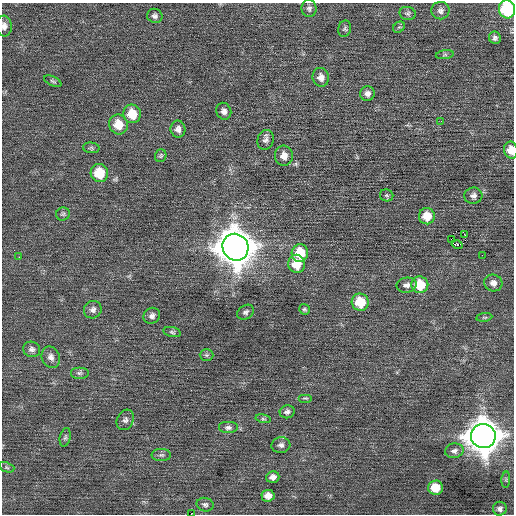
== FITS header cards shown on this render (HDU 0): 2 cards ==
NAXIS1  =                  512 / Axis length
NAXIS2  =                  512 / Axis length

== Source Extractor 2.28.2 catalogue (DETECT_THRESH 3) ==
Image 512 x 512 px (HDU 0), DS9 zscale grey, 1 PNG px = 1 image px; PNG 516 x 516 px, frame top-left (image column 1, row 512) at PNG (2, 3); each listed source drawn as its Kron ellipse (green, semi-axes under 4 px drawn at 4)
Background 0.0409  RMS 0.7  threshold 2.11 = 3 sigma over >= 5 px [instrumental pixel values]
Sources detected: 68; all 68 listed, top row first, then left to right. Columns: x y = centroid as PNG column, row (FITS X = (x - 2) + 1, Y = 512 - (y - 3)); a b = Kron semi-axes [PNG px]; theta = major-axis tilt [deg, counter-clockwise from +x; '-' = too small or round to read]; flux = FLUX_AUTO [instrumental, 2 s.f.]
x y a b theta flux
309 8 8 7 - 140
507 9 9 8 - 4500
440 11 9 8 - 200
408 13 8 6 -11 110
155 16 8 7 - 150
4 26 10 8 -85 220
399 27 6 5 - 83
345 29 8 6 76 98
495 38 6 5 - 130
445 55 9 4 8 91
321 77 9 8 - 310
53 81 9 4 -25 84
367 94 7 7 - 200
224 111 8 7 - 220
132 114 9 8 - 1100
441 121 3 2 - 61
118 124 10 9 - 860
178 129 8 7 - 230
265 140 10 8 72 180
91 148 8 5 -8 87
511 150 8 7 - 580
161 156 6 5 - 79
284 156 10 9 - 360
99 173 9 9 - 1400
387 195 7 6 - 80
473 196 9 8 - 210
63 214 7 6 - 100
427 216 8 8 - 800
465 235 2 2 - 340
451 239 2 2 - 280
457 245 5 3 - 430
235 247 13 12 - 120000
300 253 9 8 - 1400
482 255 2 2 - 23
19 257 2 2 - 24
296 264 9 8 - 930
493 283 9 8 - 270
407 285 10 7 10 190
420 285 8 8 - 1500
360 302 9 8 - 1400
304 309 6 5 - 76
93 310 9 8 - 190
246 312 9 6 34 140
152 316 8 7 - 180
484 317 8 4 8 71
172 332 9 5 -11 89
32 349 8 7 - 180
206 355 7 5 -1 98
51 357 11 9 -66 270
79 373 9 6 0 130
305 398 7 3 0 54
287 412 7 6 - 140
263 419 7 3 -13 62
125 420 10 8 63 180
228 428 10 6 0 160
483 436 12 12 - 100000
65 437 9 5 78 98
281 445 9 8 - 180
454 451 9 7 14 180
161 455 10 6 0 120
7 467 8 5 -20 92
273 477 6 5 - 210
506 480 8 3 85 58
435 488 7 7 - 910
268 496 6 6 - 320
205 505 8 6 -13 120
500 509 7 7 - 160
191 514 2 2 - 330
At the frame edge (FLAGS 8, measured only in part): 4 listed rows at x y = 507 9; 4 26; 511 150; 191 514